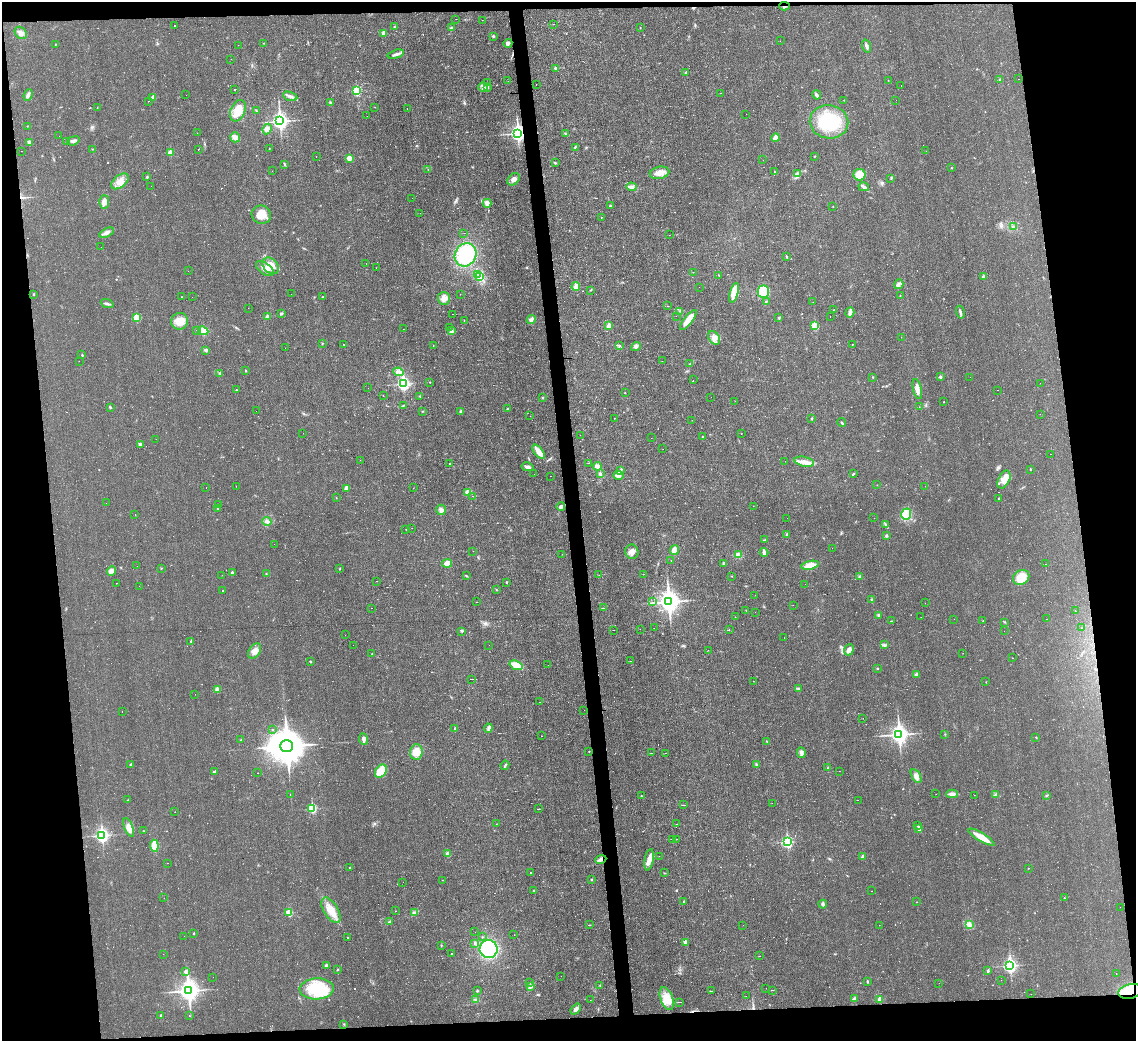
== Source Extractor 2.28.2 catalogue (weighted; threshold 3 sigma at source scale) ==
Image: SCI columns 1-4535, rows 128-4281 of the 4535 x 4512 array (HDU 1 of 3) = the unmasked area's bounding box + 8 px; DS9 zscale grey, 4 x 4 block average (1 PNG px = mean of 4 x 4 image px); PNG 1138 x 1043 px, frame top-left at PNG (2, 2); each listed source drawn as its Kron ellipse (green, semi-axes under 4 px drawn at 4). Shown black and unused: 14% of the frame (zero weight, under 2 of 3 exposures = <1% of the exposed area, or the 3 px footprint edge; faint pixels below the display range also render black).
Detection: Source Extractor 2.28.2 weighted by HDU 2 'WHT'. Background 0.0242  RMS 0.0048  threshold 0.0214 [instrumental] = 3 sigma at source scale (4.5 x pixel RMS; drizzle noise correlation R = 1.50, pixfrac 1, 0.05/0.05 arcsec/px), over >= 5 px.
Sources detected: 703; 14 too faint to see at this stretch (4 x 4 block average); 211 cosmic-ray / hot-pixel residue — neither listed nor drawn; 1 coinciding with a brighter row at this scale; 7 inside a brighter listed object's ellipse — not listed separately; the other 470 listed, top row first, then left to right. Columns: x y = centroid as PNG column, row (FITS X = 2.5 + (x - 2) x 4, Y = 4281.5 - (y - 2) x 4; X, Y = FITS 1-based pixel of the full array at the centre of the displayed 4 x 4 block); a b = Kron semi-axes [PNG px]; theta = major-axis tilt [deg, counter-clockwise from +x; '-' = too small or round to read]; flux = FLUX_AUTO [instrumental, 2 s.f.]
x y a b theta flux
785 6 5 2 - 4.2
456 19 2 2 - 0.39
482 20 2 2 - 1.5
553 24 2 2 - 0.74
175 26 2 2 - 75
394 27 3 2 - 2.5
452 28 3 3 - 6.9
640 28 2 2 - 0.93
21 33 7 5 -47 14
384 33 2 2 - 34
493 36 3 2 - 3
780 41 2 2 - 0.41
263 43 2 2 - 1.6
508 43 4 3 - 5.9
56 44 2 2 - 1.6
238 45 2 2 - 0.6
866 46 7 2 -72 10
396 54 8 3 15 10
231 59 2 2 - 0.5
555 68 2 2 - 4.1
686 72 2 2 - 6.5
1019 79 2 2 - 0.61
888 80 2 2 - 0.69
1000 80 3 2 - 2.7
508 81 2 2 - 0.33
488 83 2 2 - 0.49
536 84 2 2 - 0.69
901 85 2 2 - 0.81
483 87 5 4 - 9.1
488 88 2 2 - 0.92
235 89 2 2 - 9.4
356 91 2 2 - 190
721 93 2 2 - 0.56
28 95 6 3 67 8.8
186 95 2 2 - 4
817 95 5 2 - 7.6
290 96 7 2 -16 7.4
153 97 2 2 - 29
844 100 2 2 - 1.2
896 100 2 2 - 0.47
149 101 2 2 - 8.2
330 102 2 2 - 1.9
97 107 2 2 - 1
375 107 2 2 - 0.73
407 109 2 2 - 1.2
238 111 11 7 68 48
256 111 4 2 - 2.2
746 114 2 2 - 0.34
367 116 2 2 - 1.1
280 121 4 3 - 1200
829 122 19 16 -9 160
27 126 2 2 - 0.84
267 129 5 3 - 15
197 133 2 2 - 0.48
518 133 3 3 - 1200
566 133 3 2 - 2.8
59 136 2 2 - 0.78
235 137 5 4 - 16
775 138 4 3 - 15
73 141 6 3 20 8
29 142 4 3 - 6.9
67 142 3 2 - 4
575 147 4 2 - 2.4
269 148 2 2 - 0.92
92 149 2 2 - 0.9
198 149 2 2 - 1.5
21 151 2 2 - 0.45
926 151 2 2 - 0.45
170 152 2 2 - 44
815 156 2 2 - 1.2
316 157 2 2 - 0.52
349 158 4 3 - 13
763 160 2 2 - 0.4
555 163 2 2 - 1.3
285 164 4 2 - 2.5
951 168 2 2 - 0.97
428 169 2 2 - 0.96
272 171 2 2 - 0.69
774 172 2 2 - 1.4
659 173 10 6 12 23
797 174 2 2 - 2.5
860 175 6 5 - 35
147 177 2 2 - 5.8
514 179 7 5 43 13
891 179 2 2 - 1.5
120 181 10 6 37 25
151 186 2 2 - 1.8
631 187 5 3 - 7.9
864 187 5 2 - 6.4
412 198 2 2 - 0.49
104 202 7 5 87 12
487 203 4 3 - 16
610 206 2 2 - 4
833 206 2 2 - 1.7
420 213 2 2 - 0.74
261 215 10 9 - 31
601 217 2 2 - 1.4
1014 226 2 2 - 1.7
107 233 8 3 28 11
464 233 2 2 - 0.88
669 235 2 2 - 0.51
101 247 2 2 - 4
465 255 12 10 62 170
787 257 3 2 - 2.7
366 263 2 2 - 0.48
271 266 9 7 -46 26
376 268 2 2 - 0.36
265 269 10 5 -36 27
188 271 2 2 - 0.33
693 272 2 2 - 0.88
478 274 4 2 - 4.2
719 275 2 2 - 1.3
479 276 2 2 - 3.2
984 277 2 2 - 12
899 284 5 3 - 6.7
576 287 4 4 - 18
699 287 2 2 - 0.34
591 290 3 2 - 2
763 292 6 5 - 120
734 293 10 3 75 52
34 294 3 2 - 1.4
291 294 2 2 - 0.28
460 294 2 2 - 0.77
900 296 2 2 - 1.2
182 297 2 2 - 0.95
192 297 2 2 - 0.7
323 297 2 2 - 2.6
444 298 6 6 - 16
766 301 2 2 - 1.5
813 302 2 2 - 0.73
107 304 7 2 -21 5.2
668 306 2 2 - 0.99
248 308 2 2 - 0.43
834 309 2 2 - 0.68
680 311 2 2 - 1.3
960 312 6 2 -78 6.5
850 313 5 3 - 9
281 314 4 2 - 3.7
452 314 2 2 - 21
676 316 2 2 - 0.33
267 317 2 2 - 21
779 317 2 2 - 2.3
830 317 2 2 - 3.3
136 318 2 2 - 85
531 319 4 3 - 9.3
464 320 2 2 - 0.94
688 320 12 4 52 49
180 321 8 8 - 36
609 326 2 2 - 50
815 326 2 2 - 100
450 327 2 2 - 0.86
403 329 2 2 - 0.38
196 330 2 2 - 0.49
203 331 5 4 - 32
452 331 3 2 - 4
901 337 2 2 - 0.52
714 338 7 5 -53 16
322 343 2 2 - 1.4
344 344 2 2 - 0.9
852 344 2 2 - 0.82
433 345 2 2 - 3.1
619 345 2 2 - 1.4
636 346 5 4 - 7.9
285 348 2 2 - 0.29
206 350 3 2 - 6.5
82 355 2 2 - 2.3
79 361 2 2 - 1.1
662 361 2 2 - 0.46
690 364 3 2 - 2.1
245 371 2 2 - 1.4
399 372 5 3 - 8
220 373 3 2 - 3.1
940 376 4 2 - 3.4
873 377 2 2 - 1.7
970 377 2 2 - 0.32
693 380 2 2 - 0.33
430 382 2 2 - 1.4
1040 383 2 2 - 0.35
403 384 3 3 - 600
368 388 2 2 - 0.58
917 389 10 3 -77 19
236 390 2 2 - 1.2
997 390 2 2 - 0.77
625 392 2 2 - 1.3
383 395 2 2 - 0.5
420 396 2 2 - 1.9
542 397 2 2 - 1.5
711 397 2 2 - 0.43
735 401 2 2 - 0.9
944 402 2 2 - 1.1
403 405 2 2 - 1.8
110 407 2 2 - 2.9
919 407 2 2 - 0.97
507 409 3 2 - 1.7
256 411 2 2 - 8.7
422 411 2 2 - 1.5
461 411 3 3 - 5.1
1040 414 2 2 - 0.65
530 416 2 2 - 0.52
614 418 2 2 - 0.55
812 419 2 2 - 2.7
692 420 2 2 - 0.42
842 423 4 2 - 2.5
303 433 2 2 - 0.69
741 434 2 2 - 0.55
580 435 2 2 - 0.59
703 437 2 2 - 2.3
651 438 2 2 - 0.36
156 439 2 2 - 0.39
140 444 3 2 - 7.8
663 449 2 2 - 0.33
539 452 8 3 -51 33
1050 454 2 2 - 3.7
360 460 2 2 - 0.67
785 461 2 2 - 2
804 462 10 5 -12 21
450 463 2 2 - 54
588 463 2 2 - 0.75
597 466 4 3 - 11
527 467 6 3 -11 7.9
1030 469 2 2 - 3.3
620 470 3 2 - 4.1
534 474 2 2 - 0.48
600 474 2 2 - 5.9
853 474 4 2 - 2.7
550 476 2 2 - 0.46
618 476 5 3 - 9.7
1004 480 9 5 62 20
877 485 2 2 - 0.68
236 486 2 2 - 0.55
925 486 2 2 - 0.9
206 488 2 2 - 0.66
346 488 4 3 - 12
413 488 2 2 - 0.52
468 492 4 3 - 25
473 496 3 2 - 1.4
336 498 2 2 - 1
999 498 2 2 - 4.7
106 503 2 2 - 0.45
219 505 2 2 - 1.1
561 506 4 3 - 6.4
753 506 2 2 - 0.33
218 508 3 2 - 2.9
441 510 5 4 - 8.6
906 514 5 5 - 75
135 515 2 2 - 0.88
787 518 2 2 - 1.1
874 518 2 2 - 0.63
267 521 4 2 - 4.2
885 525 2 2 - 2.2
412 528 2 2 - 0.36
406 529 2 2 - 1.3
787 535 4 2 - 4.9
886 536 3 2 - 4
764 540 2 2 - 0.94
274 544 2 2 - 1.5
832 548 2 2 - 0.66
674 550 5 3 - 19
473 551 2 2 - 0.56
632 552 7 6 - 18
764 552 4 2 - 12
562 554 2 2 - 0.6
738 555 4 3 - 15
671 561 2 2 - 0.87
447 563 5 3 - 31
724 563 4 3 - 4.8
1046 564 2 2 - 0.4
810 565 9 4 13 35
137 566 2 2 - 0.38
161 568 2 2 - 1.2
340 569 3 2 - 1.4
111 571 5 4 - 8.9
232 573 2 2 - 11
266 574 2 2 - 1.4
643 574 2 2 - 0.69
222 575 2 2 - 0.68
599 575 2 2 - 0.51
466 576 4 2 - 1.9
731 576 2 2 - 1.1
859 577 3 2 - 3.4
1021 577 8 7 - 43
376 581 2 2 - 3.1
506 582 2 2 - 2.4
116 583 2 2 - 0.79
805 584 2 2 - 0.71
139 586 2 2 - 0.58
496 589 2 2 - 1.4
222 591 2 2 - 1.6
755 595 2 2 - 0.37
871 600 3 2 - 2.7
476 602 2 2 - 0.55
653 602 2 2 - 0.96
669 602 4 4 - 2300
925 603 2 2 - 0.34
793 605 2 2 - 0.5
371 608 2 2 - 5.8
603 608 2 2 - 0.85
746 610 2 2 - 0.86
1075 611 2 2 - 1.2
755 612 2 2 - 0.41
878 615 4 2 - 2.6
735 617 2 2 - 0.68
921 617 2 2 - 0.59
954 619 2 2 - 0.47
1046 619 2 2 - 0.91
891 621 2 2 - 0.97
983 621 2 2 - 0.83
1005 622 2 2 - 1.3
654 628 2 2 - 6.4
1082 628 2 2 - 1.2
640 629 2 2 - 0.33
614 630 2 2 - 0.98
729 630 2 2 - 2.2
462 631 4 2 - 2.8
1004 631 2 2 - 0.38
345 635 2 2 - 0.52
784 637 2 2 - 1.2
191 641 3 2 - 2
353 645 2 2 - 2.5
489 645 2 2 - 0.39
884 645 3 2 - 3.4
708 650 2 2 - 0.39
849 650 6 4 67 11
255 651 8 5 57 17
963 653 2 2 - 0.44
372 654 2 2 - 1.5
1012 658 2 2 - 0.49
310 661 2 2 - 5.8
631 661 2 2 - 0.6
516 665 7 3 -19 51
548 665 2 2 - 0.33
877 668 2 2 - 1.7
917 674 3 2 - 3.4
472 679 2 2 - 40
753 681 2 2 - 0.56
986 682 2 2 - 0.99
217 689 2 2 - 45
798 689 3 2 - 2.1
195 694 2 2 - 0.38
540 702 2 2 - 0.56
584 710 2 2 - 0.37
122 712 2 2 - 15
863 718 2 2 - 0.51
454 728 2 2 - 1.6
488 728 4 3 - 6.9
273 729 2 2 - 0.9
899 734 4 3 - 1600
945 734 2 2 - 1.3
541 736 2 2 - 0.67
1036 737 2 2 - 2.4
363 739 6 4 -82 7.9
241 740 2 2 - 1.4
767 742 2 2 - 0.86
287 746 6 6 - 10000
589 751 2 2 - 2.1
416 752 8 6 87 27
651 753 2 2 - 0.91
665 753 2 2 - 0.64
801 753 5 3 - 7.4
130 765 3 2 - 2.4
505 765 5 2 - 3.3
756 765 4 2 - 4
828 768 3 2 - 2.7
381 771 7 5 51 54
839 771 2 2 - 0.41
214 772 3 2 - 3.3
257 773 2 2 - 1.1
916 776 8 4 -59 12
290 794 2 2 - 0.48
936 794 2 2 - 0.32
952 794 6 3 1 14
996 794 4 2 - 2.8
974 795 2 2 - 5.3
1047 795 4 2 - 2
641 796 3 2 - 1.6
128 800 2 2 - 1.3
858 800 2 2 - 0.52
772 803 2 2 - 0.5
684 805 4 2 - 2.7
312 808 2 2 - 210
538 809 2 2 - 1.9
175 812 2 2 - 0.52
496 824 2 2 - 0.75
677 824 2 2 - 0.55
918 826 2 2 - 2.1
129 827 10 3 -69 14
919 829 2 2 - 21
144 831 2 2 - 1
102 835 3 3 - 730
982 837 15 3 -31 50
673 839 4 2 - 2.6
677 839 2 2 - 2.8
787 842 3 2 - 430
154 846 6 3 -85 72
448 854 4 3 - 13
659 856 2 2 - 0.46
863 857 2 2 - 15
601 859 6 3 22 12
649 860 11 4 80 20
167 863 2 2 - 0.54
349 867 2 2 - 2.1
1028 868 2 2 - 0.78
530 872 2 2 - 3
664 873 2 2 - 1.3
591 879 2 2 - 3.2
442 880 2 2 - 0.77
403 882 2 2 - 0.34
534 890 2 2 - 1.5
872 891 2 2 - 2.2
164 898 2 2 - 0.34
1064 898 2 2 - 0.92
683 902 2 2 - 1
916 902 2 2 - 0.53
823 904 4 3 - 5.3
1120 907 2 2 - 0.61
331 910 14 7 -58 43
395 911 2 2 - 1.2
414 912 3 2 - 2.4
289 913 2 2 - 120
390 921 3 2 - 2.8
969 924 3 2 - 3.5
589 925 3 2 - 2.4
743 925 2 2 - 0.42
879 925 2 2 - 0.7
475 932 2 2 - 0.39
194 933 3 2 - 1.5
514 935 2 2 - 0.44
184 936 2 2 - 0.88
348 937 2 2 - 1.6
482 937 2 2 - 1.6
685 942 2 2 - 21
475 943 3 3 - 4.2
441 946 2 2 - 1
489 949 9 9 - 240
163 954 2 2 - 1.2
452 954 2 2 - 2.2
760 956 2 2 - 0.46
326 965 4 2 - 4.1
1010 966 3 3 - 670
338 969 2 2 - 2.2
988 971 3 2 - 3.7
186 972 2 2 - 19
1116 973 2 2 - 0.63
561 976 2 2 - 0.4
213 977 2 2 - 0.84
1001 980 2 2 - 2.9
867 981 3 2 - 1.9
529 983 2 2 - 0.51
939 983 2 2 - 2.9
600 985 3 2 - 2
530 986 3 3 - 10
766 988 2 2 - 0.45
317 989 17 10 2 140
773 990 2 2 - 0.62
189 991 4 3 - 2200
477 991 2 2 - 2.7
711 991 3 2 - 1.5
1130 991 12 7 12 53
1031 994 2 2 - 0.62
746 996 2 2 - 0.39
667 998 12 6 -70 38
854 998 4 2 - 5
880 999 2 2 - 36
476 1000 3 2 - 2.5
590 1000 2 2 - 0.37
680 1002 3 2 - 2.8
576 1009 6 3 51 9.1
161 1015 2 2 - 3
189 1016 2 2 - 2.5
344 1024 2 2 - 1.3
Overlapping masked pixels (flux is a lower limit): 4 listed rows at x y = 785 6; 518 133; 601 859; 1130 991
Diffuse or blended objects may show on this block-average render without a row.